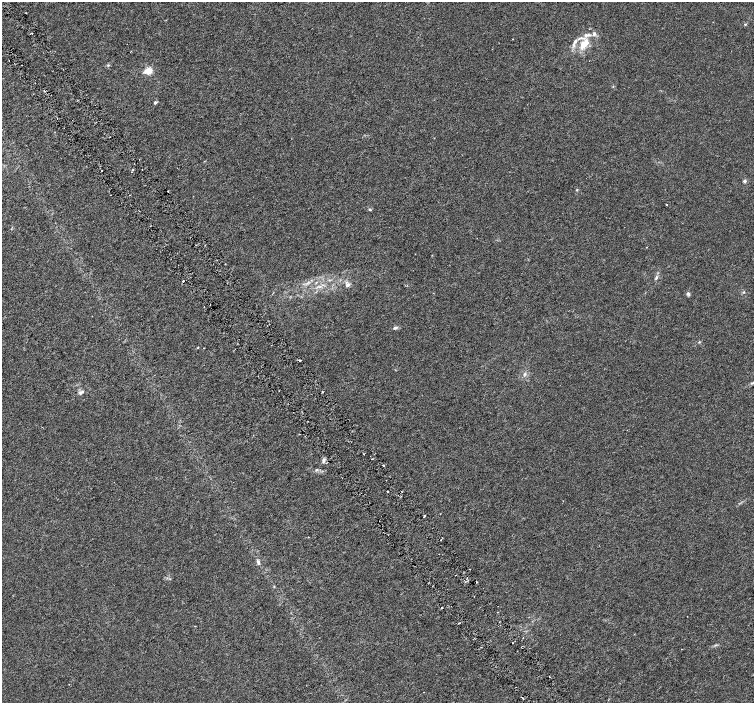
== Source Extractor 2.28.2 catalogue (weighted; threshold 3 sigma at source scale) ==
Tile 11 of 4 x 4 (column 3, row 3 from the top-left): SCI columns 3012-4514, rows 1602-3002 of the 6018 x 5941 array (HDU 1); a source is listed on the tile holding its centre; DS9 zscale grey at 2 x 2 block average (1 PNG px = mean of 2 x 2 image px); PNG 756 x 705 px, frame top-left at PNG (2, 2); no overlay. Shown black and unused: <1% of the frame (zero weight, under 3 of 6 exposures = <1% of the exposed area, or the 3 px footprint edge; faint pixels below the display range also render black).
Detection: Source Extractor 2.28.2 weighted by HDU 2 'WHT'; one run over the whole footprint, this tile lists its part. Background 0.00114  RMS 0.0016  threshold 0.0067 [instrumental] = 3 sigma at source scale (4.09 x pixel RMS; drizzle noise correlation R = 1.36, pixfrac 0.8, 0.0396/0.0396 arcsec/px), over >= 5 px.
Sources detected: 47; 3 cosmic-ray / hot-pixel residue — not listed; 4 inside a brighter listed object's ellipse — not listed separately; the other 40 listed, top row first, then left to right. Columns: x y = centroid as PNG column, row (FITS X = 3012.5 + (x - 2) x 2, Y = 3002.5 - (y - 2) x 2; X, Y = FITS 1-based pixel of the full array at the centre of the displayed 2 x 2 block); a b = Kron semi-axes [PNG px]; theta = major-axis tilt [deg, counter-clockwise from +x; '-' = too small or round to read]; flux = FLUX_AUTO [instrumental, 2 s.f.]
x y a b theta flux
745 24 3 3 - 0.29
32 33 2 2 - 0.3
513 39 2 2 - 0.14
575 41 9 5 57 1.4
584 44 16 8 47 5.9
108 65 4 3 - 0.32
148 71 11 7 14 2.7
155 103 3 2 - 0.8
142 169 2 2 - 0.16
133 170 3 2 - 0.53
745 181 5 4 - 0.59
577 190 3 2 - 0.23
168 191 2 2 - 0.17
110 195 2 2 - 0.13
130 195 2 2 - 0.16
667 205 2 2 - 0.19
370 209 4 3 - 0.37
656 278 7 3 69 0.65
348 285 6 4 22 0.93
320 286 4 2 - 0.43
744 292 4 3 - 0.34
688 293 5 4 - 0.57
395 328 6 3 21 0.77
198 348 3 2 - 0.22
203 348 2 2 - 0.14
300 360 2 2 - 0.25
525 374 4 3 - 0.53
322 391 3 2 - 0.23
81 392 9 4 32 1
323 460 8 3 73 0.81
383 465 3 2 - 0.3
316 470 4 3 - 0.5
387 492 2 2 - 0.3
424 516 3 2 - 0.75
258 562 7 4 -67 0.89
470 569 2 2 - 0.2
442 608 2 2 - 0.6
512 643 2 2 - 0.16
424 692 2 2 - 0.13
522 697 3 2 - 0.32
Diffuse or blended objects may show on this block-average render without a row.